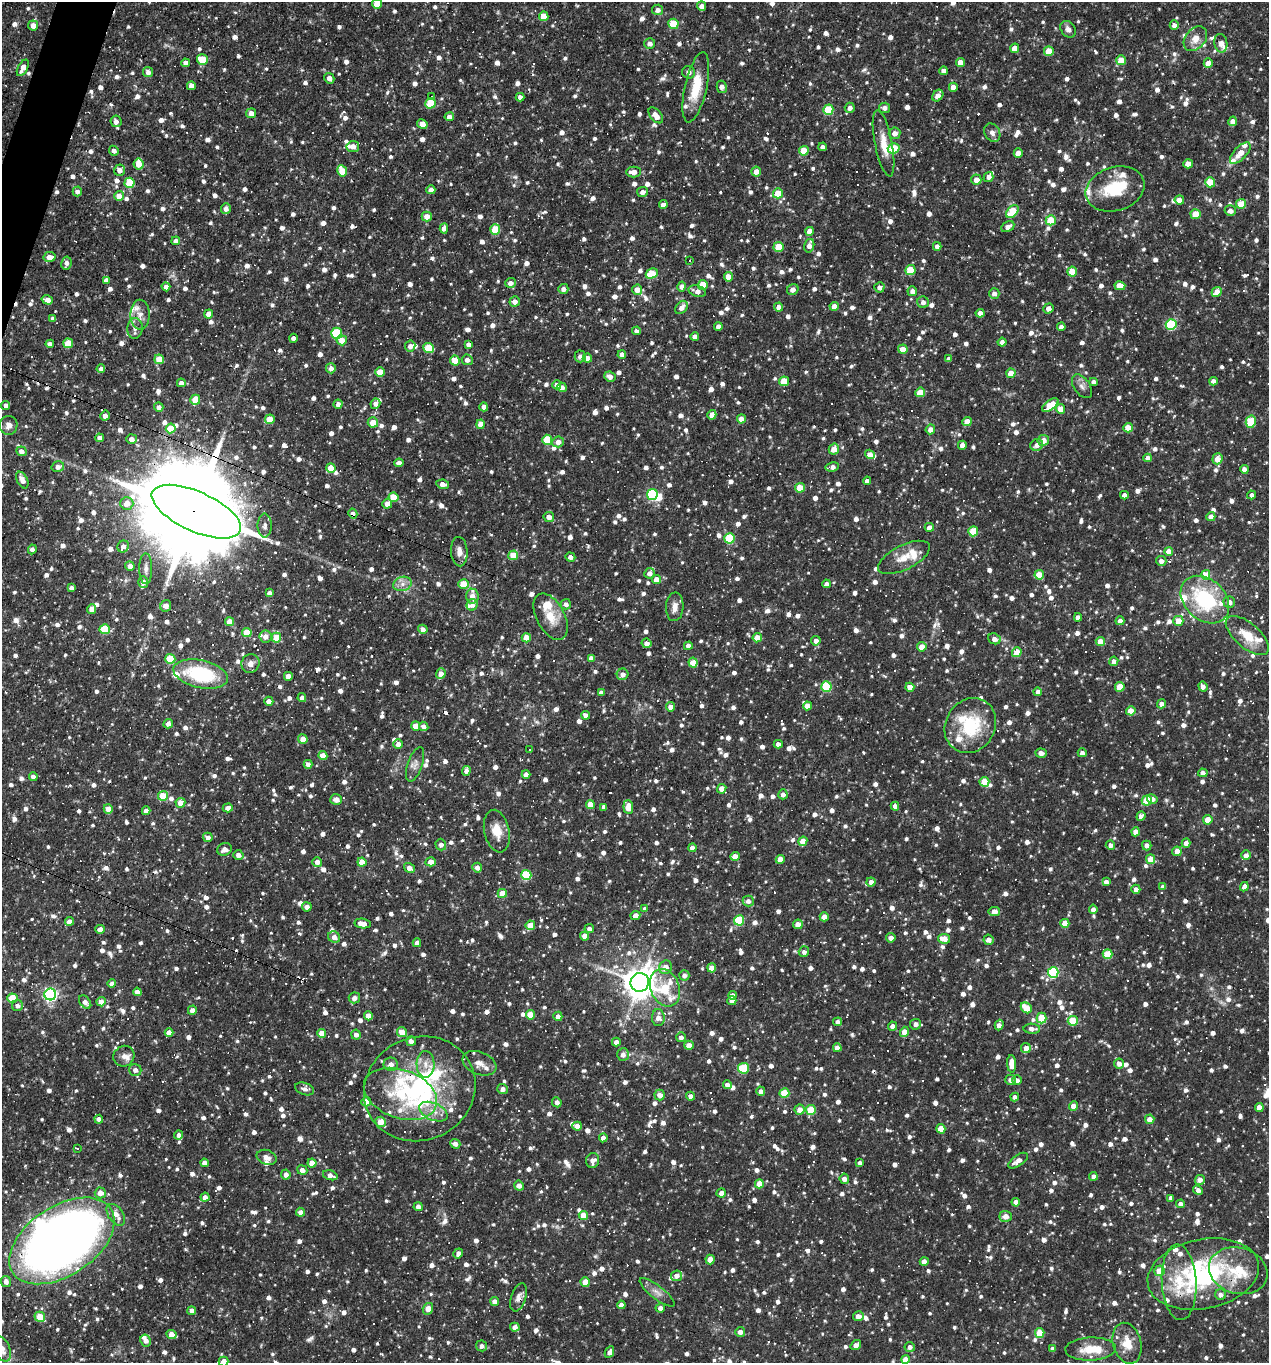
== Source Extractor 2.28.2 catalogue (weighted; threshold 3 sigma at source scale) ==
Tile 11 of 4 x 4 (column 3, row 3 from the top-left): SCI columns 2665-3931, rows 1362-2722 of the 5459 x 5445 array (HDU 1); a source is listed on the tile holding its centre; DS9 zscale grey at full resolution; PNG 1271 x 1365 px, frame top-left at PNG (2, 2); each listed source drawn as its Kron ellipse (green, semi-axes under 4 px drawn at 4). Shown black and unused: <1% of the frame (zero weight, under 3 of 4 exposures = <1% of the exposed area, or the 3 px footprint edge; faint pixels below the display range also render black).
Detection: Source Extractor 2.28.2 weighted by HDU 2 'WHT'; one run over the whole footprint, this tile lists its part. Background 0.0891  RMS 0.0057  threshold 0.0257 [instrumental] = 3 sigma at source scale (4.5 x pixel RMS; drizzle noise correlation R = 1.50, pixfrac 1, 0.05/0.05 arcsec/px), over >= 5 px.
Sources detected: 1864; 2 too faint to see at this stretch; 3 inside a brighter object's white glare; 77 cosmic-ray / hot-pixel residue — neither listed nor drawn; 56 inside a brighter listed object's ellipse — not listed separately; of the other 1726, all 500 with FLUX_AUTO >= 2.82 (the completeness limit of this list) listed and drawn (1226 fainter detections not listed), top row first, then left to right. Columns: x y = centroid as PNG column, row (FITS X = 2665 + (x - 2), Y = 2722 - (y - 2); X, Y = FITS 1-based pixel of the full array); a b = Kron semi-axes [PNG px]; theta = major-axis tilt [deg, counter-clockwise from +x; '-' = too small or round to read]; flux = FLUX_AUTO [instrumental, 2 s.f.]
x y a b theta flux
377 4 5 5 - 9.7
702 6 4 4 - 3.5
658 10 5 5 - 3.3
544 16 5 4 - 12
673 24 5 5 - 18
33 25 5 5 - 4.5
1174 25 5 4 - 3.5
1068 29 9 7 -53 3
1195 39 14 10 50 7.2
1221 43 9 6 -79 5.1
650 44 5 5 - 3
1015 48 4 4 - 6.3
1049 51 5 5 - 12
202 60 5 5 - 17
1121 60 5 5 - 11
960 62 4 4 - 7.1
186 63 4 4 - 3.3
1208 63 4 4 - 6.8
23 68 9 5 61 4.5
944 71 4 4 - 3.1
148 72 5 5 - 2.9
689 72 6 6 - 3.3
329 78 5 5 - 3.3
191 86 4 4 - 4.1
696 87 36 11 77 18
722 87 6 5 - 3.3
953 87 4 4 - 4.7
938 96 6 5 - 4.1
431 97 3 3 - 7.6
520 97 4 4 - 3.1
430 103 5 5 - 20
850 108 5 5 - 2.9
884 108 5 5 - 2.9
828 110 5 5 - 26
251 113 5 5 - 3.5
656 115 9 5 -50 5.6
449 117 4 4 - 3.3
116 121 6 5 - 3.1
1233 121 5 4 - 4.8
422 124 5 4 - 4.5
894 133 6 5 - 3.4
992 133 10 7 -58 3
884 143 34 8 -79 9.9
353 147 6 5 - 3.4
823 147 4 4 - 3.2
894 148 6 5 - 23
114 151 5 4 - 2.9
804 151 5 5 - 11
1018 153 4 4 - 7.3
1240 153 13 6 46 6.8
139 164 5 5 - 6.1
1188 164 4 4 - 6.7
120 170 5 5 - 3.7
342 171 6 5 - 12
633 172 7 5 0 4.2
756 172 5 5 - 5
989 177 5 4 - 3.2
976 180 5 5 - 5.8
1210 182 5 5 - 12
129 183 5 5 - 18
1115 189 30 22 17 25
431 190 4 4 - 3.4
77 191 5 4 - 2.8
642 192 5 5 - 2.8
778 193 5 4 - 15
119 196 5 5 - 6.4
1179 200 5 4 - 5
1241 204 5 5 - 11
663 205 4 4 - 3.3
226 209 5 5 - 3.1
1230 211 5 5 - 3.4
1012 212 7 5 47 21
1196 214 5 5 - 15
427 216 5 5 - 4.5
1051 220 5 5 - 16
1008 227 7 5 28 3.2
444 228 5 4 - 3.1
495 229 5 5 - 18
809 231 4 4 - 4.7
176 241 4 4 - 3.1
809 246 7 5 77 3.6
937 246 4 4 - 2.9
779 247 5 5 - 15
50 257 6 5 - 6.1
689 261 3 3 - 8.9
66 263 7 5 80 3
910 270 5 5 - 19
1072 272 5 5 - 12
652 274 6 5 - 16
728 277 5 4 - 6.2
106 280 4 4 - 2.8
510 283 5 5 - 3.1
703 285 5 5 - 12
682 286 5 4 - 2.9
1120 286 5 4 - 6.6
166 287 4 4 - 3.3
879 287 5 5 - 3
563 289 5 5 - 2.8
793 289 6 5 - 3.2
637 290 5 5 - 5.3
697 291 9 5 -16 3.6
912 291 5 5 - 3.8
1217 292 5 4 - 6.3
994 293 5 5 - 2.9
47 300 6 4 -16 6.1
515 302 5 5 - 3.5
923 302 6 5 - 3.1
834 306 4 4 - 5.7
681 307 7 5 51 3.4
778 307 4 4 - 3.6
1049 308 5 4 - 4.5
980 313 4 4 - 4.3
209 314 4 4 - 5.7
140 315 15 9 -89 5.5
53 318 4 4 - 2.9
1171 325 5 5 - 42
718 327 4 4 - 3.4
1061 327 4 4 - 2.8
135 328 10 7 87 3.1
637 331 4 4 - 3.3
337 333 5 5 - 36
695 337 4 4 - 3.5
293 338 4 4 - 2.8
342 340 5 5 - 5.9
1002 342 4 4 - 2.8
68 343 5 5 - 18
50 344 4 4 - 4.5
469 345 4 4 - 3
410 346 5 5 - 3
428 348 5 5 - 18
903 349 5 4 - 6.5
622 354 4 4 - 2.9
580 356 6 5 - 3
587 358 4 4 - 4.9
159 359 5 5 - 12
949 359 4 4 - 3
455 360 5 5 - 9.7
467 360 5 5 - 2.9
101 368 4 3 - 2.8
331 368 5 5 - 3
380 372 5 4 - 9.8
1011 373 4 4 - 8.2
610 377 6 5 - 3.3
784 381 5 5 - 14
1213 381 4 4 - 3.4
1093 382 4 4 - 3.1
181 383 4 4 - 3.1
557 385 4 4 - 4.3
1082 386 13 7 -55 3.1
562 387 5 4 - 3
920 392 5 5 - 10
195 400 5 5 - 13
338 404 4 4 - 3.2
375 404 5 4 - 2.8
6 405 4 4 - 3.2
1050 405 9 5 34 11
159 407 5 4 - 3.1
484 407 4 4 - 4
1060 409 5 4 - 6.7
712 415 4 4 - 4.4
105 416 5 4 - 3.4
270 419 5 5 - 12
741 419 4 4 - 5.3
967 421 4 4 - 6.9
373 422 5 5 - 7.9
1251 422 6 5 - 27
481 424 5 4 - 5.8
8 425 9 9 - 3.1
171 428 5 5 - 13
1128 428 5 4 - 9.3
930 429 5 4 - 3.5
100 438 4 4 - 2.9
131 439 5 5 - 3.7
547 440 5 5 - 21
1043 440 6 5 - 4.4
558 442 5 5 - 4.2
962 445 4 4 - 3.3
1037 445 6 6 - 3.1
834 449 5 5 - 5.2
21 451 5 4 - 3
870 454 5 4 - 5.3
1148 458 4 4 - 3.5
1217 459 5 5 - 7.4
399 463 4 4 - 3.2
58 467 6 5 - 3.5
832 467 7 4 10 3.5
331 468 4 4 - 11
1244 469 4 4 - 3
22 480 9 5 -62 4
867 481 4 4 - 2.9
443 484 6 4 -10 3.6
800 488 5 5 - 13
652 494 5 5 - 55
1124 495 4 4 - 3
1252 495 4 4 - 3
394 497 5 4 - 12
127 503 6 6 - 6.8
387 504 5 4 - 4.4
196 512 48 20 -24 20000
353 514 5 4 - 3
549 517 5 5 - 3.3
1211 517 4 4 - 4.3
265 526 12 7 90 3.1
929 527 4 4 - 4
973 531 5 5 - 20
729 538 5 5 - 29
123 546 6 5 - 2.9
32 549 5 4 - 2.8
1169 551 4 4 - 6.7
459 552 15 8 -86 3.9
513 555 5 4 - 13
570 557 5 4 - 2.9
904 557 28 12 27 10
1161 561 5 5 - 3.1
130 566 5 5 - 3.5
146 569 15 6 -90 3.3
649 573 5 5 - 3.1
1039 575 5 4 - 12
1206 575 4 4 - 12
656 579 4 4 - 6.3
143 582 6 5 - 3.3
402 584 9 7 15 3.4
464 584 5 5 - 12
826 584 4 4 - 2.9
71 588 4 4 - 2.8
269 593 4 4 - 2.8
472 596 7 6 - 4.5
1205 600 27 20 -43 52
1229 602 6 5 - 3.4
566 604 5 5 - 2.8
472 605 6 5 - 3
166 606 6 5 - 3.2
675 607 14 8 87 4.8
92 609 5 4 - 3.3
551 617 25 14 -62 11
1078 617 4 4 - 3.8
1120 621 4 4 - 3.3
1178 621 5 5 - 8.4
230 622 4 4 - 8.7
105 629 5 5 - 26
423 629 5 4 - 3
247 632 5 4 - 14
265 636 6 6 - 4.3
1247 636 26 12 -41 13
276 638 5 5 - 13
526 638 4 4 - 8.2
757 638 4 4 - 9.7
994 639 6 5 - 3.2
816 641 5 4 - 3.5
1100 641 4 4 - 6.4
647 643 5 4 - 3.4
688 646 4 4 - 4
922 647 4 4 - 8.8
1017 652 5 4 - 11
591 658 4 4 - 3.4
170 659 5 5 - 20
1114 661 5 4 - 2.9
250 663 9 9 - 3.9
693 663 5 4 - 12
201 674 28 14 -13 44
441 674 5 5 - 5.2
623 674 6 5 - 3.2
288 676 4 4 - 5.1
826 686 5 5 - 28
910 687 4 4 - 5.6
1120 687 5 4 - 12
1203 687 5 4 - 2.8
601 692 4 4 - 2.9
1038 692 4 4 - 3.3
302 698 4 4 - 2.9
269 701 4 4 - 3.6
1162 704 4 4 - 3.1
807 706 4 4 - 6.6
670 707 5 4 - 3.7
1131 711 4 4 - 10
586 715 4 4 - 3.5
168 724 5 4 - 2.9
416 726 4 4 - 8.4
424 726 5 4 - 2.9
970 726 28 24 58 34
303 739 5 4 - 5.6
398 744 5 4 - 2.9
778 744 4 4 - 3
529 749 3 3 - 8.8
1041 753 6 4 -5 3.8
1082 753 4 4 - 2.8
323 756 4 4 - 7.5
308 764 4 4 - 3.2
415 764 18 7 71 3.7
466 771 5 4 - 2.9
1203 773 5 4 - 3.2
526 774 4 4 - 3.4
33 776 4 4 - 3.2
984 782 5 5 - 13
722 789 5 4 - 7
783 794 5 4 - 3
163 796 5 4 - 12
336 799 6 5 - 3
1152 799 5 5 - 3.1
1147 800 5 5 - 17
180 803 5 5 - 5.6
590 804 4 4 - 9.5
895 806 4 4 - 2.9
604 807 4 4 - 3.2
628 807 7 5 -84 11
228 808 5 4 - 3.4
108 809 5 4 - 6.1
146 811 4 4 - 4.1
1141 816 5 4 - 2.8
1208 820 4 4 - 9.9
497 831 21 12 -78 9.5
1136 832 4 4 - 3.9
208 837 5 4 - 3
803 841 5 4 - 7
1186 843 4 4 - 3.4
441 845 6 5 - 2.8
1110 845 5 4 - 2.8
1147 845 5 5 - 2.9
692 848 4 4 - 3.2
224 849 7 6 - 3.7
1177 851 5 4 - 5.6
238 855 5 5 - 3.7
1246 855 5 4 - 3.1
735 856 5 4 - 6.7
780 859 4 4 - 7.5
1150 859 5 4 - 8.2
317 862 5 4 - 4
362 862 4 4 - 11
431 862 5 4 - 6.8
409 868 6 4 -33 4.2
477 868 5 5 - 4
526 875 5 5 - 34
871 882 4 4 - 3.2
1106 882 4 4 - 2.9
1163 887 4 4 - 3.3
1244 887 5 4 - 3
1136 889 4 4 - 3.1
502 893 4 4 - 10
748 901 5 5 - 2.9
307 907 5 4 - 3
645 909 4 4 - 3.4
1093 909 5 4 - 2.9
994 911 6 4 8 4.5
635 915 5 4 - 3.9
824 917 4 4 - 7.1
739 920 5 5 - 34
70 921 4 4 - 3.8
363 923 8 4 -8 6.3
1065 923 4 4 - 9.5
798 924 5 4 - 5.6
530 925 5 4 - 12
589 928 4 4 - 2.9
100 929 5 4 - 3.4
585 936 4 4 - 7.2
334 937 6 5 - 3.3
891 938 4 4 - 3.6
944 939 6 5 - 6.9
989 940 5 5 - 3
417 943 4 4 - 3.2
804 952 5 5 - 2.9
1107 954 5 5 - 16
665 967 7 6 - 5.4
712 968 4 4 - 7.2
1053 972 5 5 - 54
684 975 5 5 - 3
640 982 9 9 - 1100
112 984 4 4 - 3.7
665 988 19 14 -67 29
137 992 4 4 - 3.5
50 994 6 6 - 130
733 995 4 4 - 2.8
12 998 5 5 - 18
354 998 6 5 - 3
732 1001 4 4 - 3.3
85 1002 7 5 -52 3.4
101 1002 4 4 - 8.5
17 1006 5 5 - 3
1026 1008 6 5 - 11
192 1010 4 4 - 3.8
530 1015 5 4 - 13
368 1016 4 4 - 8
558 1016 4 4 - 4
658 1018 8 6 -87 4.2
1042 1018 5 5 - 22
1073 1021 5 5 - 19
838 1022 4 4 - 3
915 1024 5 5 - 2.9
999 1025 5 4 - 2.9
892 1026 4 4 - 3.4
1032 1029 8 5 -2 3.2
169 1032 4 4 - 4.6
402 1032 5 4 - 6.5
904 1032 5 4 - 6.5
322 1033 4 4 - 7.2
356 1035 5 5 - 3
681 1037 5 5 - 3
411 1041 5 4 - 3.2
616 1042 4 4 - 3.3
689 1045 5 5 - 4.9
837 1048 4 4 - 4.1
1026 1048 5 4 - 5
623 1055 6 6 - 3.2
124 1056 11 10 - 3.6
479 1063 17 11 -22 5.3
1119 1063 5 5 - 3.5
391 1064 7 6 - 3.5
425 1064 13 9 -89 5
1012 1064 9 4 -87 7.3
744 1068 5 5 - 29
135 1070 6 6 - 3.1
1010 1080 5 5 - 3
1017 1080 5 4 - 2.8
727 1085 4 4 - 3.7
305 1089 10 6 -19 3.2
420 1089 57 51 25 110
503 1089 5 5 - 3.1
761 1091 4 4 - 2.9
784 1093 5 5 - 20
400 1094 38 24 -20 32
660 1095 5 5 - 4
690 1096 5 4 - 2.8
1015 1097 4 4 - 2.9
366 1102 4 4 - 7.6
557 1102 5 4 - 2.9
1073 1106 5 4 - 5.9
1259 1107 4 4 - 6.2
800 1110 5 5 - 5.3
811 1110 5 5 - 20
433 1112 15 8 -23 6.3
99 1119 4 4 - 3.3
1150 1119 4 4 - 5.9
380 1122 5 5 - 6.7
577 1126 5 4 - 4.6
941 1129 5 4 - 11
179 1135 4 4 - 3
603 1138 4 4 - 3.3
455 1144 5 4 - 3.3
77 1149 3 3 - 33
267 1157 10 7 -20 3.6
593 1160 7 6 - 3.7
1018 1161 11 5 35 4
204 1163 4 4 - 3.4
312 1163 4 4 - 6.5
860 1163 4 4 - 2.9
302 1170 5 4 - 3.6
286 1175 5 4 - 3.5
330 1175 7 4 -16 3.4
1093 1176 4 4 - 3
844 1179 5 4 - 3.5
1200 1180 5 5 - 3.8
759 1184 4 4 - 8.7
519 1186 5 4 - 3.7
1198 1190 5 4 - 2.9
100 1193 5 5 - 5.8
721 1193 4 4 - 3
205 1197 4 4 - 3.3
1171 1198 4 4 - 2.9
1016 1202 4 4 - 4
1181 1204 4 4 - 3.7
418 1207 4 4 - 4
301 1212 4 4 - 4
116 1215 12 7 -55 5.6
583 1215 4 4 - 8.4
1006 1216 6 5 - 4.9
62 1241 58 34 33 640
458 1253 5 4 - 2.9
710 1259 5 4 - 8.1
924 1262 4 4 - 5.2
1159 1271 5 5 - 8.2
1238 1271 29 23 -16 24
1203 1274 56 35 11 97
676 1276 5 5 - 3.5
6 1281 5 5 - 3.2
585 1282 4 4 - 8.5
1179 1282 38 17 -87 23
657 1292 21 6 -38 4.2
1221 1295 5 5 - 3.1
518 1297 15 7 72 3.6
495 1302 4 4 - 4.1
621 1305 4 4 - 3.4
660 1308 4 4 - 3.2
428 1309 6 5 - 5.7
192 1311 4 4 - 3
858 1316 5 5 - 3.5
40 1317 5 5 - 12
515 1327 4 4 - 2.9
740 1332 5 5 - 3.3
1040 1333 5 5 - 16
171 1334 5 4 - 7.1
146 1340 6 5 - 4.1
1127 1343 21 14 -75 10
856 1345 6 4 37 4.1
481 1346 5 5 - 2.8
910 1347 5 5 - 3
2 1349 13 8 -67 5.3
1053 1349 4 4 - 3.2
1091 1349 25 11 2 13
609 1352 6 4 62 3
905 1359 4 4 - 6.5
224 1361 5 5 - 6.4
Overlapping masked pixels (flux is a lower limit): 8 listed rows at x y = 196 512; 353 514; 420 1089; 62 1241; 1238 1271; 1203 1274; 1179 1282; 518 1297
Isophote crosses this tile's border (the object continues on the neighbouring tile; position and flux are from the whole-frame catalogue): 5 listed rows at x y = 377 4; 6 405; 62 1241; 2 1349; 224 1361